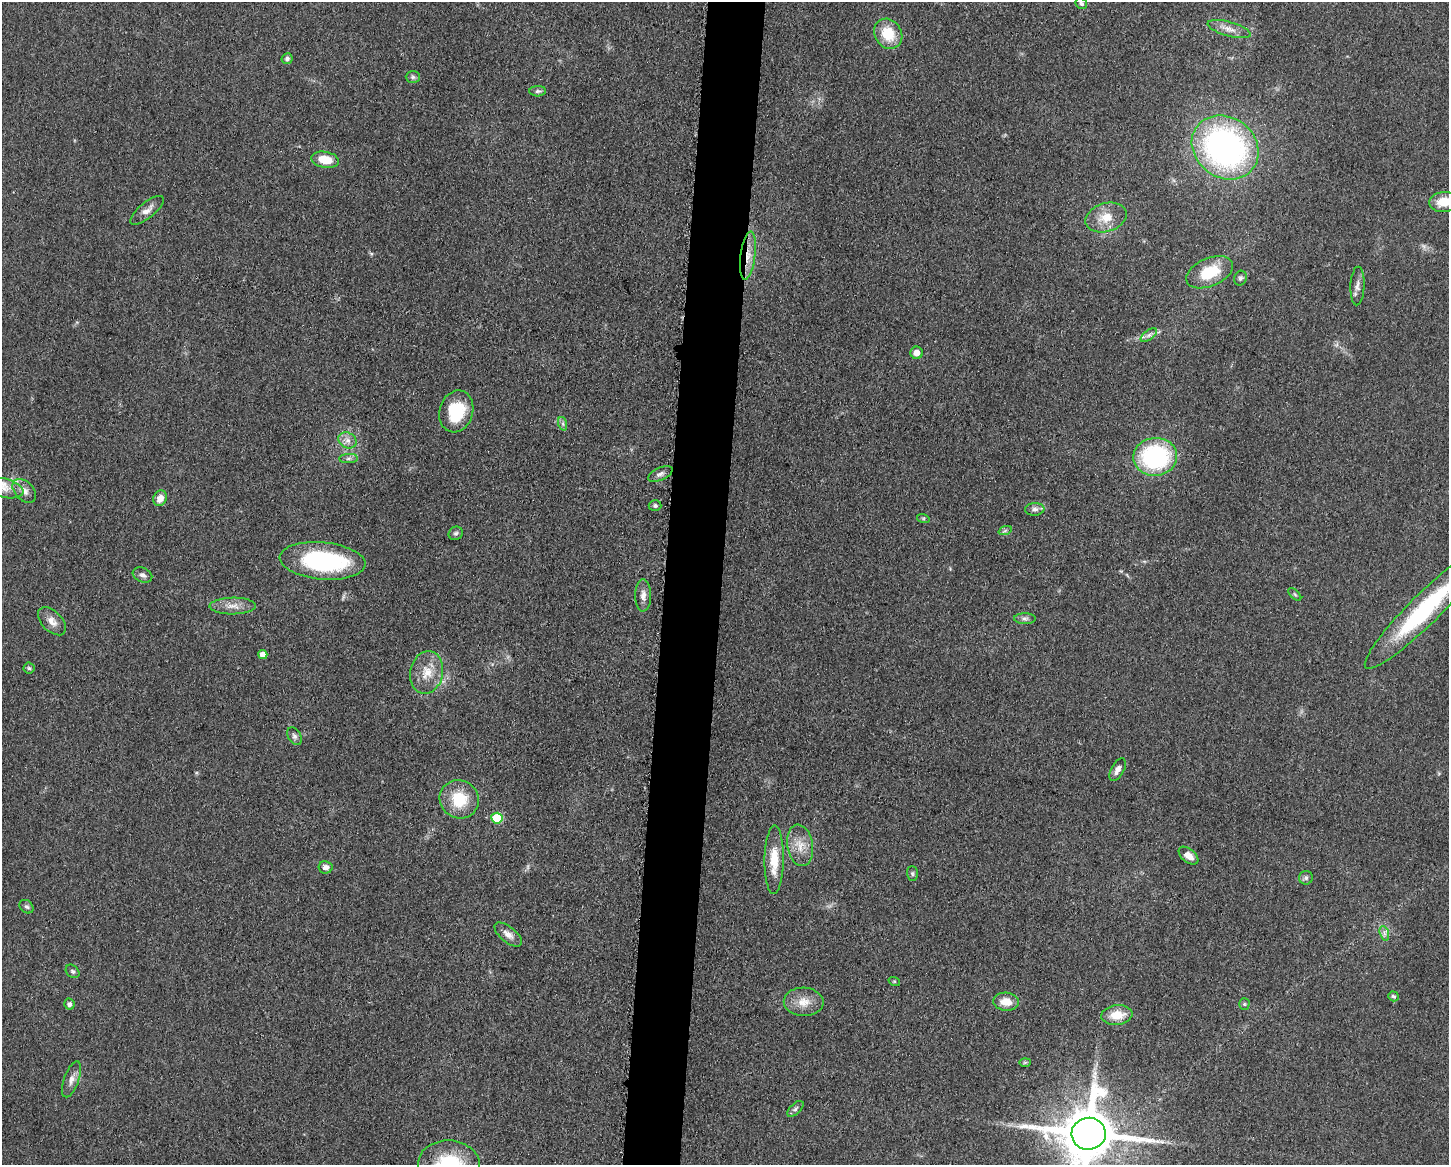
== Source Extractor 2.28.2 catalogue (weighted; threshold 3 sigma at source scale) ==
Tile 5 of 3 x 4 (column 2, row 2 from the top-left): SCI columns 1678-3124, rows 2329-3491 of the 4682 x 4654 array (HDU 1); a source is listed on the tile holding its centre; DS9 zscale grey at full resolution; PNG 1451 x 1167 px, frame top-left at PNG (2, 2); each listed source drawn as its Kron ellipse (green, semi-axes under 4 px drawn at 4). Shown black and unused: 4% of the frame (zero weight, under 3 of 5 exposures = <1% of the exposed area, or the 3 px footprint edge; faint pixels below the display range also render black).
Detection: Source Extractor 2.28.2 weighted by HDU 2 'WHT'; one run over the whole footprint, this tile lists its part. Background 0.0607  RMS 0.0056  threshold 0.0251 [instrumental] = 3 sigma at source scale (4.5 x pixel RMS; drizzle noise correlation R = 1.50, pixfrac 1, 0.05/0.05 arcsec/px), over >= 5 px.
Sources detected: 70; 1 too faint to see at this stretch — neither listed nor drawn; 1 inside a brighter listed object's ellipse — not listed separately; the other 68 listed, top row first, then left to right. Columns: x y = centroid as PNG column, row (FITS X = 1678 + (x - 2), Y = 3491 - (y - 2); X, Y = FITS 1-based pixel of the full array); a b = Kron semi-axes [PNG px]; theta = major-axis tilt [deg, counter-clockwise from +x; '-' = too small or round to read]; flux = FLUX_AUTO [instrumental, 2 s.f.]
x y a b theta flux
1081 4 6 5 - 1.2
1229 29 22 7 -15 5.1
888 34 16 13 -57 15
287 59 5 5 - 1.6
413 77 7 6 - 1.3
538 91 8 5 3 1.4
1225 147 35 30 -37 180
325 160 14 8 -9 11
1444 202 15 10 6 10
147 210 20 8 39 4.5
1106 217 21 14 16 10
748 256 24 7 82 8.1
1210 272 25 14 23 19
1240 278 7 6 - 1.4
1357 286 19 7 88 3.3
1149 335 9 5 36 1.9
917 353 6 6 - 4.1
456 411 21 16 73 24
563 424 7 4 -72 1.1
347 440 9 7 -31 3.2
1155 457 22 19 5 71
348 458 9 4 1 1.5
660 474 13 6 24 2.3
3 488 21 9 -13 5.7
24 491 14 9 -47 4.1
160 498 8 6 62 5.6
655 506 6 5 - 1.2
1035 509 10 6 5 2.1
923 518 6 4 -18 0.74
1005 531 7 4 19 0.95
456 533 7 6 - 1.3
323 561 43 18 -5 70
142 575 10 7 -23 2.4
1295 594 8 3 -45 0.73
643 595 16 8 -90 3.8
233 606 23 8 0 6
1424 610 82 15 45 68
1025 619 11 5 0 1.8
52 621 17 10 -45 4.8
263 654 5 4 - 4.6
29 668 5 5 - 0.88
427 672 21 16 78 11
294 736 9 6 -58 1.8
1118 770 12 6 61 3.2
459 799 20 19 - 19
497 818 5 5 - 23
800 845 21 13 -81 8.7
1188 856 11 6 -39 5.2
774 860 34 9 89 13
325 867 7 6 - 2.9
912 873 7 5 -88 1
1306 878 7 6 - 1.4
27 907 8 6 -41 1.3
1384 933 7 4 -71 1.7
508 934 16 7 -39 4
73 971 7 6 - 1.4
894 981 6 4 -18 0.67
1394 996 5 4 - 1.4
804 1002 20 14 -2 8.2
1006 1002 13 9 -5 7.6
69 1004 5 5 - 1.6
1244 1004 5 5 - 0.88
1117 1015 15 10 6 11
1025 1062 6 4 1 0.73
72 1079 19 7 70 4
795 1109 10 5 43 1.6
1089 1134 17 16 - 3600
449 1164 31 24 -3 43
Overlapping masked pixels (flux is a lower limit): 1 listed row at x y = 748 256
Isophote crosses this tile's border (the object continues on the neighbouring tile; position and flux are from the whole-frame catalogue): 5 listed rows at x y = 1444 202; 3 488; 1424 610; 1089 1134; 449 1164